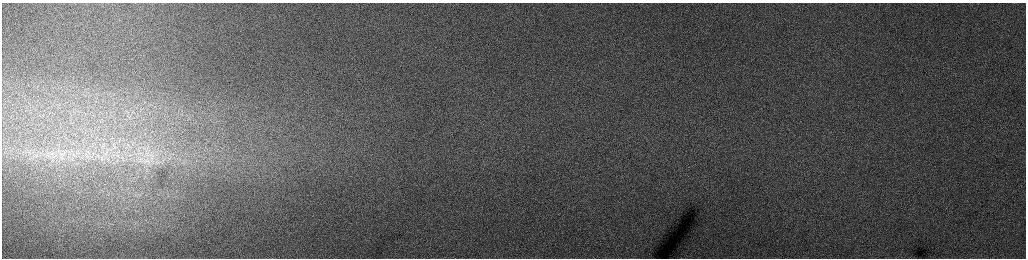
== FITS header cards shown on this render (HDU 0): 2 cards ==
NAXIS1  =                 2048 /fastest changing axis
NAXIS2  =                  512 /next to fastest changing axis

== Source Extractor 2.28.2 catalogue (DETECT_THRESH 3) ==
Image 2048 x 512 px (HDU 0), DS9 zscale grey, zoomed out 1/2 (1 PNG px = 2 x 2 image px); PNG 1028 x 260 px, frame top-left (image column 1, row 511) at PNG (2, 3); no overlay
Background 174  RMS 2.3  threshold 6.87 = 3 sigma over >= 5 px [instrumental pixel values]
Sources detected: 6; all 6 listed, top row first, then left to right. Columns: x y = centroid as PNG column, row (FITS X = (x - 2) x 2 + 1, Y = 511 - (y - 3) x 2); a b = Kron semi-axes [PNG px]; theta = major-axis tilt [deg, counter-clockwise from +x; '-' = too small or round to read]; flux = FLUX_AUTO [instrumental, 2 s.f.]
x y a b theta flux
113 145 5 2 - 410
61 154 8 2 -40 820
125 154 4 3 - 660
147 155 7 6 - 2800
152 155 8 5 -9 2600
148 160 11 6 -38 3800